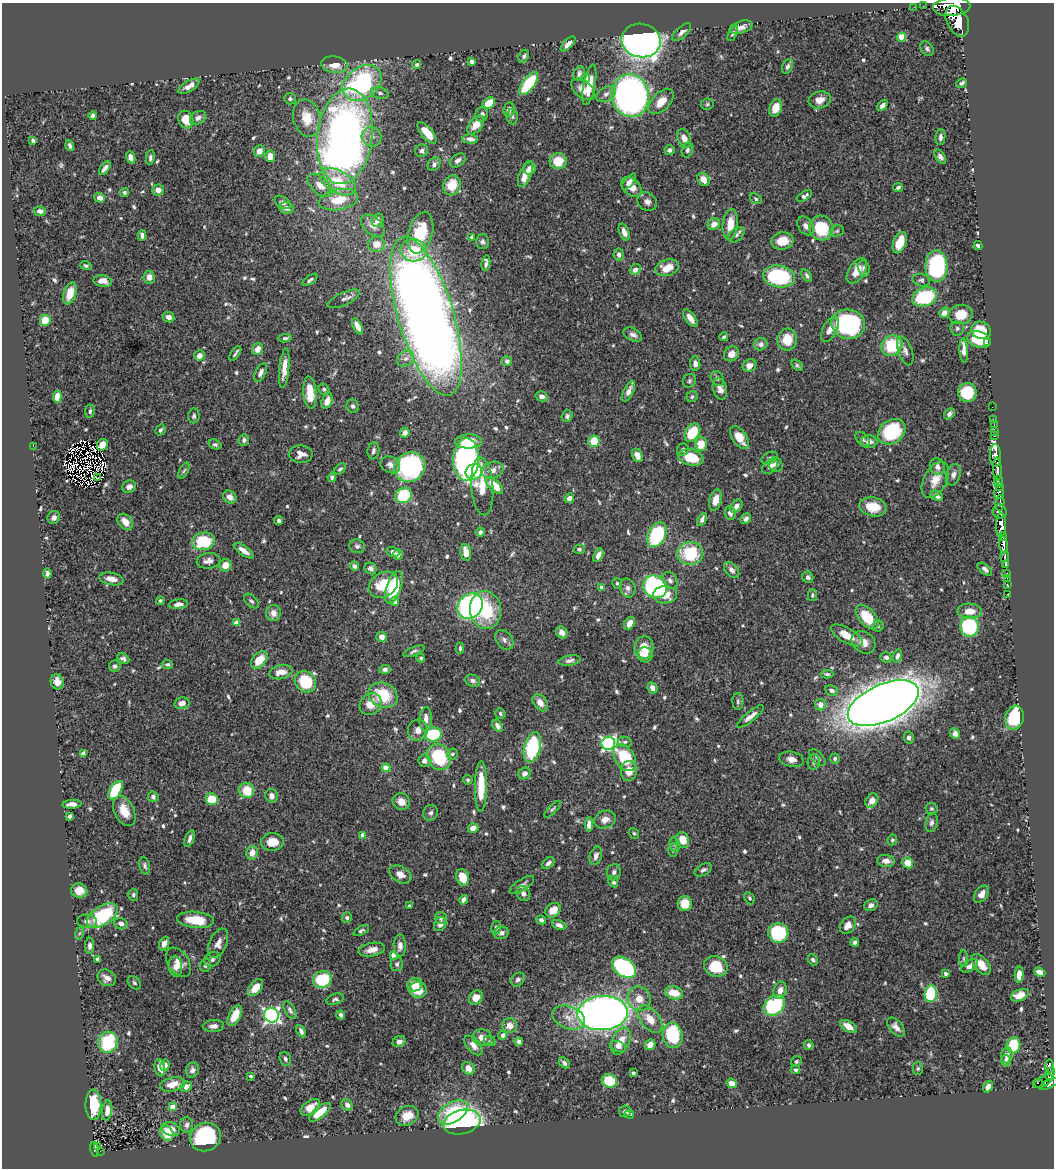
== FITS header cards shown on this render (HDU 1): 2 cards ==
NAXIS1  =                 1052
NAXIS2  =                 1166

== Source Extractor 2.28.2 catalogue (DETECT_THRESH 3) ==
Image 1052 x 1166 px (HDU 1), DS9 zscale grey, 1 PNG px = 1 image px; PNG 1056 x 1170 px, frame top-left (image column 1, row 1166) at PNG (2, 3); each listed source drawn as its Kron ellipse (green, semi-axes under 4 px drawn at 4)
Background 0.702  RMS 0.015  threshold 0.0444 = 3 sigma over >= 5 px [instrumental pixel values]
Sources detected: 675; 5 with non-positive FLUX_AUTO (blend fragments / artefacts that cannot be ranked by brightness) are neither listed nor drawn; of the other 670, the 500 brightest by FLUX_AUTO listed and drawn (170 fainter detections omitted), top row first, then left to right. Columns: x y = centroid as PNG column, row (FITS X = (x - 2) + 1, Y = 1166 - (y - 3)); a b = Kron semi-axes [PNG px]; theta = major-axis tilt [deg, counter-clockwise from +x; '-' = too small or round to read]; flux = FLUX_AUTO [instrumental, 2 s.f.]
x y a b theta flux
923 6 2 2 - 6.4
914 7 2 2 - 7.9
952 7 19 9 3 5900
957 21 16 10 -63 4800
741 27 12 6 18 5.8
682 32 11 5 42 4.2
733 33 8 4 63 2.5
901 37 4 4 - 26
641 41 20 16 -13 570
568 44 9 4 45 5
927 49 8 6 -52 2.8
524 56 7 5 63 2.5
471 61 4 4 - 3.2
334 65 13 8 -8 13
417 65 4 4 - 2.5
787 67 7 5 65 3.2
579 73 7 5 66 2.9
586 78 4 4 - 8.3
362 83 21 15 36 170
529 83 14 6 53 52
962 83 6 4 31 2.5
589 85 21 6 79 17
189 86 12 5 31 7
583 89 13 8 -40 9
380 93 9 5 -14 3.4
606 94 10 7 31 5.2
630 95 21 18 -78 400
290 99 6 5 - 2.1
820 100 11 8 14 8.8
661 102 15 8 45 15
489 103 7 5 37 19
707 104 6 5 - 1.8
882 105 6 4 48 3.8
776 108 9 6 69 13
509 109 7 5 84 4.2
482 114 7 6 - 3.7
93 115 4 4 - 2.9
512 116 8 5 90 2
198 118 8 6 33 4.2
307 118 19 13 -76 23
186 120 9 7 -68 17
476 125 11 6 51 14
427 133 13 5 -50 19
345 136 48 27 83 640
372 137 10 9 - 6.5
940 137 8 5 86 3.5
470 139 8 4 -4 4.8
684 139 10 6 -67 9.3
33 141 4 3 - 2.2
70 145 6 3 -73 2.8
669 150 5 5 - 2.7
687 150 7 5 68 2.6
259 151 6 5 - 7.8
422 151 6 6 - 2.9
270 156 6 5 - 12
131 157 6 4 -68 5.1
940 157 8 4 -56 3.4
150 158 7 4 82 2.8
458 160 9 6 36 4.3
558 161 8 8 - 22
434 164 7 5 50 3.9
105 168 8 4 53 4.5
530 168 6 6 - 5.1
525 174 14 6 67 11
703 180 7 5 -54 9.6
629 181 10 4 51 4
338 182 20 11 -29 36
452 185 10 8 68 23
320 186 15 8 -40 11
631 187 12 8 -43 12
898 187 5 4 - 2.3
158 190 6 5 - 6.4
124 192 4 4 - 2.5
804 196 8 4 31 3
100 198 5 5 - 7.7
756 199 6 4 -39 1.9
338 200 20 10 11 24
283 202 9 5 -31 3.1
647 202 10 8 -39 5.3
286 208 7 5 -10 5.8
40 211 6 5 - 4.1
378 220 7 5 63 6.7
714 224 6 5 - 6.8
730 224 15 7 84 17
373 226 14 8 -39 8
806 226 10 7 -55 5.1
821 228 12 12 - 51
837 231 7 5 22 1.8
624 232 9 5 -69 6
421 233 21 12 75 45
142 235 5 4 - 3.4
736 235 9 6 41 3.2
472 237 4 3 - 3.1
783 241 11 8 12 16
482 242 7 6 - 2.8
900 243 11 6 69 22
376 244 8 8 - 11
978 246 4 3 - 2.9
414 250 13 11 -6 28
619 255 6 5 - 4.1
486 263 8 3 81 3.1
86 266 6 4 -20 1.9
936 266 16 11 -89 110
667 268 12 8 17 15
864 268 8 5 -81 3.1
635 270 6 5 - 5.8
857 271 14 8 57 15
779 276 16 10 -9 110
807 276 7 4 -57 2.9
149 277 6 5 - 6.7
310 280 8 3 35 2.4
921 280 9 6 -12 2.4
103 281 9 6 -10 7.9
70 293 11 6 73 14
924 297 13 9 20 75
344 299 17 6 25 4
944 313 5 5 - 7.7
961 314 12 9 13 18
426 316 83 28 -73 1500
169 317 6 5 - 4.8
690 318 10 5 -55 7.7
45 320 5 5 - 24
848 324 17 14 -11 140
357 326 9 4 -64 7
957 328 7 7 - 2.7
830 329 14 7 62 8.6
981 330 10 8 -25 28
633 335 10 6 -27 4.2
724 337 4 3 - 1.8
285 338 7 3 6 2.1
787 340 11 10 - 20
979 340 12 8 -17 34
987 343 2 2 - 39
761 344 7 6 - 4.2
892 346 11 10 - 47
257 349 6 5 - 8.7
964 350 12 4 -86 7.3
905 351 15 7 -71 5
235 353 8 3 56 2.1
731 354 8 7 - 8.6
199 356 5 5 - 7.6
406 359 9 7 42 5.3
507 361 5 5 - 3.9
695 364 7 5 -85 4.9
797 365 7 4 -44 1.9
749 366 7 6 - 6
284 368 20 5 84 11
261 373 10 5 65 3.9
717 378 8 6 -57 2.4
689 381 7 6 - 2.1
324 389 6 5 - 2
720 389 10 7 -75 6.3
629 391 11 5 65 5.5
967 392 9 9 - 49
310 393 16 6 -85 25
542 396 6 5 - 4.9
57 397 6 4 83 18
692 397 6 5 - 1.9
327 401 8 5 71 8.7
353 406 7 6 - 2.9
992 407 2 2 - 7.8
90 411 6 5 - 2.4
949 414 6 4 48 3.1
194 416 7 5 86 2.7
567 416 6 5 - 2.5
993 419 3 2 - 11
994 425 2 2 - 13
161 430 6 4 57 2.2
994 431 2 2 - 14
892 432 15 11 35 69
405 433 5 4 - 5.3
692 433 10 7 56 34
994 436 3 2 - 21
739 438 13 7 -56 12
863 439 8 5 -46 2.7
244 440 6 5 - 2.6
468 441 13 7 1 23
594 441 6 5 - 26
869 442 8 6 4 5.5
215 444 7 4 -20 2.4
701 444 7 6 - 18
102 445 6 5 - 8.3
33 446 2 2 - 26
683 450 6 5 - 2.4
373 451 9 6 80 3.5
301 454 12 9 -1 7.6
637 455 7 5 -62 6.4
995 455 11 5 -90 1800
691 457 13 8 -13 29
770 458 8 5 23 3.1
466 460 21 13 88 340
390 465 10 8 -28 5.2
776 465 7 6 - 4.3
410 467 16 14 34 140
770 467 9 6 43 7.6
937 467 8 7 - 5.6
340 469 7 4 41 2.3
997 469 11 3 -89 1300
184 470 8 4 62 1.8
493 470 11 8 16 7
474 472 8 7 - 18
953 475 11 7 72 4.5
332 477 4 4 - 2.9
98 478 3 2 - 1.9
935 480 20 11 62 14
998 481 5 4 - 110
494 485 11 5 -42 21
482 486 29 11 -86 26
999 486 3 2 - 46
129 487 7 6 - 4.9
999 492 6 5 - 560
403 495 8 7 - 46
937 496 7 4 -32 5.1
230 497 7 6 - 6.1
569 498 5 4 - 4.8
715 500 11 6 75 10
1000 503 8 4 82 440
736 506 7 5 51 5.3
873 507 13 9 -10 20
1000 511 7 6 - 560
730 513 7 5 -85 5.3
54 518 6 6 - 4.9
702 519 7 4 62 3.8
746 519 6 5 - 3.5
279 521 4 4 - 2.5
125 522 9 6 -50 9.6
1001 525 12 5 -89 2500
480 532 4 4 - 3.4
657 535 13 8 63 86
1003 536 4 3 - 340
203 541 11 9 11 46
1003 545 9 4 -81 1100
357 546 8 7 - 2.8
579 549 5 4 - 2.3
244 551 11 4 -36 7.3
393 552 6 5 - 4.1
466 552 9 5 -80 9.2
690 553 13 11 -2 58
398 554 5 5 - 3.1
598 555 7 4 65 6.2
1005 556 5 3 - 270
208 561 12 7 8 6.3
1005 564 3 3 - 210
225 565 6 6 - 12
354 566 5 4 - 3.7
371 568 6 5 - 4.3
985 569 8 4 -40 3.2
732 570 9 6 -50 5.2
47 574 5 3 - 2.8
1007 574 3 3 - 41
808 577 5 5 - 3.2
1007 578 3 2 - 6.9
111 579 12 6 -11 8.4
670 580 9 6 -57 3.9
617 583 5 5 - 2.3
1007 584 3 2 - 10
383 585 16 12 32 31
394 587 17 7 70 46
655 587 12 11 - 150
602 588 4 4 - 8.2
628 588 9 7 -75 4.5
665 595 12 8 0 15
812 595 6 5 - 2.1
1008 595 3 2 - 8
160 601 4 4 - 1.8
251 601 9 5 -44 2.5
395 601 4 4 - 5.4
178 604 9 4 7 5.3
470 606 14 11 45 250
485 610 19 15 -84 53
970 611 12 7 -3 14
273 613 8 7 - 7.4
867 617 14 8 -47 34
237 623 4 4 - 14
629 623 7 5 58 7.7
878 626 5 5 - 1.8
969 626 10 9 - 80
562 632 6 5 - 4.6
847 635 18 7 -30 18
382 637 5 5 - 8.7
504 640 11 8 -52 4
864 642 13 10 -38 9.9
460 648 6 3 -90 2.1
644 648 11 9 82 21
414 651 11 4 21 2.9
645 655 7 7 - 4.5
897 656 6 4 73 3.8
886 657 6 5 - 2.9
123 658 6 4 -28 2.7
421 658 4 4 - 1.9
259 660 10 6 48 19
569 661 11 5 10 3.8
167 664 5 4 - 2.1
115 666 6 5 - 2.9
385 669 5 4 - 3.1
281 672 12 7 12 12
827 674 6 4 -2 2
473 681 8 6 -19 3.5
57 682 8 6 -77 7.8
305 682 11 10 - 47
652 688 6 4 -62 5.8
832 690 6 5 - 4.1
383 695 15 12 -26 38
738 701 8 5 -90 2.2
182 703 7 5 12 8.5
540 703 9 6 -55 8.7
883 703 38 18 24 2600
370 704 12 10 41 13
820 705 5 5 - 6.4
500 713 5 5 - 2.3
750 716 16 5 39 5.8
1014 718 12 9 76 48
426 719 12 6 88 8.7
497 726 7 4 -59 4.3
418 730 11 10 - 8.4
433 734 8 7 - 61
955 734 5 5 - 6.1
909 738 6 5 - 3.3
625 742 7 5 -10 2.1
608 743 7 6 - 220
532 747 15 8 76 78
83 754 4 4 - 6.8
452 754 5 5 - 2.3
439 757 14 11 -60 65
817 757 10 5 -47 3.8
625 758 15 9 -57 40
791 759 12 7 -11 6.4
835 759 5 5 - 2.3
424 761 6 6 - 5.1
814 762 8 6 81 2.6
386 768 4 4 - 27
629 771 10 8 87 12
524 773 6 5 - 4.9
468 780 5 4 - 1.8
481 786 25 6 89 32
115 790 10 5 60 60
247 790 8 7 - 24
272 796 7 6 - 5.5
153 797 5 5 - 2.7
212 799 6 5 - 29
872 801 7 6 - 7.3
401 802 9 8 - 8.9
72 804 9 4 3 5.9
553 809 11 4 45 2
931 809 6 6 - 1.8
124 811 16 9 -65 18
431 813 8 7 - 3.6
69 816 4 3 - 4.4
605 820 11 8 22 7.8
931 823 9 6 76 3.3
589 824 7 4 90 6.2
473 828 5 4 - 8.9
634 833 6 5 - 1.8
363 835 4 4 - 9.4
190 839 9 4 69 4.3
683 840 8 6 -69 14
892 840 5 4 - 2.1
272 842 11 9 2 14
675 845 7 5 -73 2.3
673 850 7 5 -89 1.8
252 853 7 6 - 9.2
596 856 9 6 71 4.6
886 861 9 6 -4 6.2
548 863 7 4 43 3.5
908 863 5 5 - 16
145 866 9 5 -76 2.5
703 870 9 5 30 2.9
614 872 8 6 84 3.3
400 874 12 8 -28 8.6
463 877 8 6 -67 17
613 882 6 4 -57 3.3
522 885 14 5 33 4.2
79 891 8 7 - 12
523 893 7 6 - 4.8
981 894 9 6 54 8.4
133 895 6 5 - 2.3
749 898 6 4 -60 2
464 900 5 4 - 5.4
685 903 7 7 - 17
871 905 7 5 28 4
409 906 3 3 - 2.4
553 910 8 7 - 12
102 916 17 9 32 84
347 918 5 5 - 2.2
441 918 6 5 - 2.4
196 920 18 8 -5 28
541 920 5 4 - 3
87 921 10 6 -4 4.1
121 924 7 5 -22 3.9
440 924 7 5 60 6.1
559 925 7 4 -22 4.4
848 925 9 7 53 8
496 928 6 5 - 2.5
361 930 8 4 26 2.1
80 933 6 4 70 1.8
501 933 8 6 11 5.4
778 933 10 9 - 77
855 942 4 4 - 3
164 943 7 4 66 6.7
218 943 15 8 67 7.1
90 946 8 4 87 3.6
400 946 11 6 -89 5.6
372 950 13 6 11 8.1
394 955 4 4 - 12
964 958 8 4 90 1.9
97 959 4 4 - 2.9
212 959 8 7 - 3.3
813 960 6 4 -60 2.1
178 962 16 10 -55 12
397 964 7 6 - 2.8
981 964 12 7 -50 14
206 965 7 5 75 2.7
716 966 12 10 -22 30
970 966 9 5 35 5.5
176 967 10 6 -85 6.7
624 967 13 9 -37 160
1040 972 6 4 -23 9.4
946 973 4 4 - 2.5
1019 975 8 4 86 8.3
107 978 10 8 -30 6.1
322 980 9 8 - 57
518 980 7 6 - 3.5
134 983 8 5 -45 2.2
415 985 7 6 - 17
255 988 10 6 51 13
418 990 9 8 - 19
780 990 9 6 74 7
674 993 9 6 -16 19
931 994 8 6 83 74
1020 995 9 5 23 12
476 997 7 6 - 13
335 999 9 5 20 2.8
639 999 12 11 - 15
774 1005 12 9 43 92
290 1010 10 5 -62 2.8
603 1013 25 17 3 800
272 1015 7 7 - 280
341 1015 4 3 - 3.4
235 1016 11 5 62 17
569 1017 17 11 -20 12
650 1019 16 9 -51 16
510 1025 7 7 - 10
213 1026 10 6 4 4.9
848 1026 9 5 -31 12
896 1027 11 6 -48 6.1
301 1031 7 4 -64 3.3
502 1035 4 4 - 5.1
673 1035 13 10 -79 77
482 1038 10 8 -12 9.2
490 1041 6 5 - 1.9
621 1041 14 8 63 15
108 1042 10 9 - 68
399 1042 7 5 28 4.6
519 1042 4 4 - 4.6
473 1045 11 6 -49 6.3
650 1045 6 4 43 8.6
809 1045 5 4 - 2.7
1013 1045 8 7 - 41
618 1046 8 5 -19 3.6
1007 1055 8 5 84 5.1
285 1059 7 5 -70 2.7
796 1061 6 5 - 2
1006 1061 6 4 85 4.1
564 1063 6 4 -45 3
165 1065 6 4 77 4
1050 1066 7 3 -84 160
160 1068 8 5 -81 12
468 1068 7 5 -48 8.9
918 1068 6 5 - 1.9
192 1070 7 6 - 3.6
795 1070 5 4 - 2.1
633 1073 4 3 - 2.1
1050 1074 6 4 65 220
250 1076 3 3 - 2.1
609 1081 8 6 -20 42
1044 1081 11 5 27 250
732 1083 5 4 - 8.2
1038 1083 5 2 - 57
173 1084 13 7 12 14
1049 1084 10 4 26 510
186 1086 6 5 - 9
988 1087 6 4 52 6.3
93 1105 15 8 -90 35
347 1105 6 5 - 4.2
172 1107 4 4 - 12
310 1107 11 6 36 11
107 1111 10 5 83 8
625 1111 6 5 - 2.5
320 1112 13 5 40 24
453 1112 16 10 32 50
629 1114 5 4 - 7.9
407 1116 12 9 28 13
462 1122 19 12 14 270
187 1125 8 6 -86 3.4
171 1129 9 6 -22 8.5
167 1133 8 6 -58 20
205 1137 16 14 24 100
98 1146 2 2 - 4.6
95 1149 7 4 -78 110
100 1151 2 2 - 7.6
At the frame edge (FLAGS 8, measured only in part): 1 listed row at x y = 952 7
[170 fainter detections neither listed nor drawn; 5 non-positive-flux detections neither listed nor drawn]